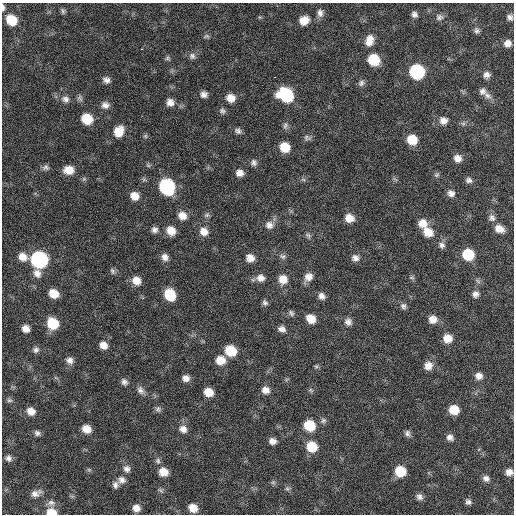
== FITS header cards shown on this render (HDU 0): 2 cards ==
NAXIS1  =                  512 / Axis length
NAXIS2  =                  512 / Axis length

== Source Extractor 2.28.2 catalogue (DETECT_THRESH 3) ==
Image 512 x 512 px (HDU 0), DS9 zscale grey, 1 PNG px = 1 image px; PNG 516 x 516 px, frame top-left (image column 1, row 512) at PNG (2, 3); no overlay
Background 62.8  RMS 8.6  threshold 25.8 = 3 sigma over >= 5 px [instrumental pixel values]
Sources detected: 139; all 139 listed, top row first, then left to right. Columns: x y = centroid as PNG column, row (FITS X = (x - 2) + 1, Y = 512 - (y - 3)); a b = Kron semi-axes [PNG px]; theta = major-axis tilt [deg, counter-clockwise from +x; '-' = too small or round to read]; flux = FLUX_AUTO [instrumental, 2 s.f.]
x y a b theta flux
3 7 8 4 -84 1400
63 11 8 5 -75 1100
320 13 10 7 -88 2700
414 14 7 6 - 2200
439 17 11 9 2 2400
510 17 8 6 -41 2000
11 20 10 8 -42 14000
304 20 10 8 24 7000
477 31 7 7 - 1700
206 36 9 5 10 1200
369 40 14 9 73 6000
507 43 8 7 - 3600
142 49 2 2 - 2500
192 56 9 8 - 2100
167 58 7 6 - 1100
374 60 9 8 - 21000
417 72 9 9 - 61000
487 75 8 7 - 2700
274 77 3 2 - 15000
106 80 8 7 - 2500
361 83 9 7 43 1800
482 91 9 8 - 2500
204 94 8 7 - 2600
286 95 12 10 -29 40000
487 95 12 7 -37 3200
80 98 9 7 -69 1700
231 98 9 8 - 6000
65 99 11 9 -24 3200
170 102 9 8 - 4100
105 105 10 8 -6 3100
222 111 9 7 -50 1600
87 119 9 8 - 16000
443 120 10 9 - 3900
285 125 10 6 83 1900
119 131 11 9 62 10000
238 131 8 7 - 1900
145 136 6 5 - 980
307 138 10 7 -25 1800
412 140 9 9 - 11000
285 147 9 8 - 11000
457 158 8 8 - 4000
254 163 9 8 - 2100
45 167 8 7 - 1800
69 170 10 8 1 7700
240 173 8 7 - 3700
437 175 7 6 - 1200
303 179 6 4 -20 970
469 180 8 7 - 1900
167 186 10 9 - 79000
451 193 8 8 - 2900
134 196 9 8 - 6100
207 215 8 6 21 1400
182 216 10 9 - 5400
349 218 9 8 - 6100
492 218 10 9 - 2600
423 223 11 10 - 6100
269 225 11 11 - 3900
499 229 11 8 -22 5100
154 230 8 8 - 2300
171 231 9 8 - 7100
204 232 10 9 - 5100
428 232 11 9 -33 8600
308 235 8 6 -55 1400
442 245 9 8 - 2300
468 254 9 8 - 21000
283 256 9 7 0 1700
22 257 10 9 - 5600
165 257 9 8 - 3200
250 258 9 8 - 4500
355 258 9 8 - 2900
39 259 10 9 - 130000
112 271 9 6 -63 1400
37 273 11 9 -66 4000
308 277 11 8 50 4600
261 278 11 9 -2 4100
412 278 8 4 -1 1000
283 279 11 10 - 6600
136 281 10 9 - 5800
53 293 8 7 - 8400
475 294 8 8 - 2500
170 295 10 8 -56 17000
321 296 8 7 - 2800
265 303 7 6 - 1600
403 306 9 7 -72 1900
291 313 8 6 -48 1500
311 319 9 7 -38 8000
433 319 9 9 - 5200
348 322 10 9 - 2800
53 323 9 8 - 19000
26 329 7 6 - 4100
282 329 9 7 -19 2800
447 338 9 8 - 7200
103 345 8 7 - 4800
36 350 8 7 - 1800
231 351 10 8 -33 16000
70 360 9 8 - 2900
220 360 10 9 - 8400
316 366 6 5 - 920
428 366 10 10 - 5000
479 376 9 8 - 3600
186 378 8 8 - 3200
124 382 9 7 -53 2200
140 390 12 8 -54 2800
266 390 9 8 - 3900
311 390 7 5 -35 1000
208 392 8 7 - 8200
9 400 8 6 -13 1200
158 409 8 7 - 1600
454 410 9 8 - 11000
31 411 9 8 - 5000
323 421 8 7 - 1700
309 425 10 9 - 18000
86 429 8 7 - 6200
183 429 10 8 -37 3800
37 433 8 7 - 1800
407 433 8 7 - 1900
450 437 8 7 - 2800
272 441 7 6 - 3100
312 447 9 9 - 15000
9 458 8 7 - 2200
158 461 8 7 - 1700
127 469 9 9 - 2700
89 470 6 4 -19 830
400 471 9 8 - 16000
163 472 9 8 - 6900
509 472 7 7 - 3700
486 478 9 7 -27 2500
122 480 10 9 - 3300
273 482 6 6 - 1100
115 485 9 7 -90 2300
287 489 7 7 - 1300
160 490 9 4 -27 1100
36 493 13 8 20 3600
419 497 8 7 - 2400
468 502 7 6 - 1800
51 503 11 8 -8 2700
136 508 7 7 - 4200
193 508 8 7 - 6800
51 512 9 6 -6 9600
At the frame edge (FLAGS 8, measured only in part): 3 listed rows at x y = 3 7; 509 472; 51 512